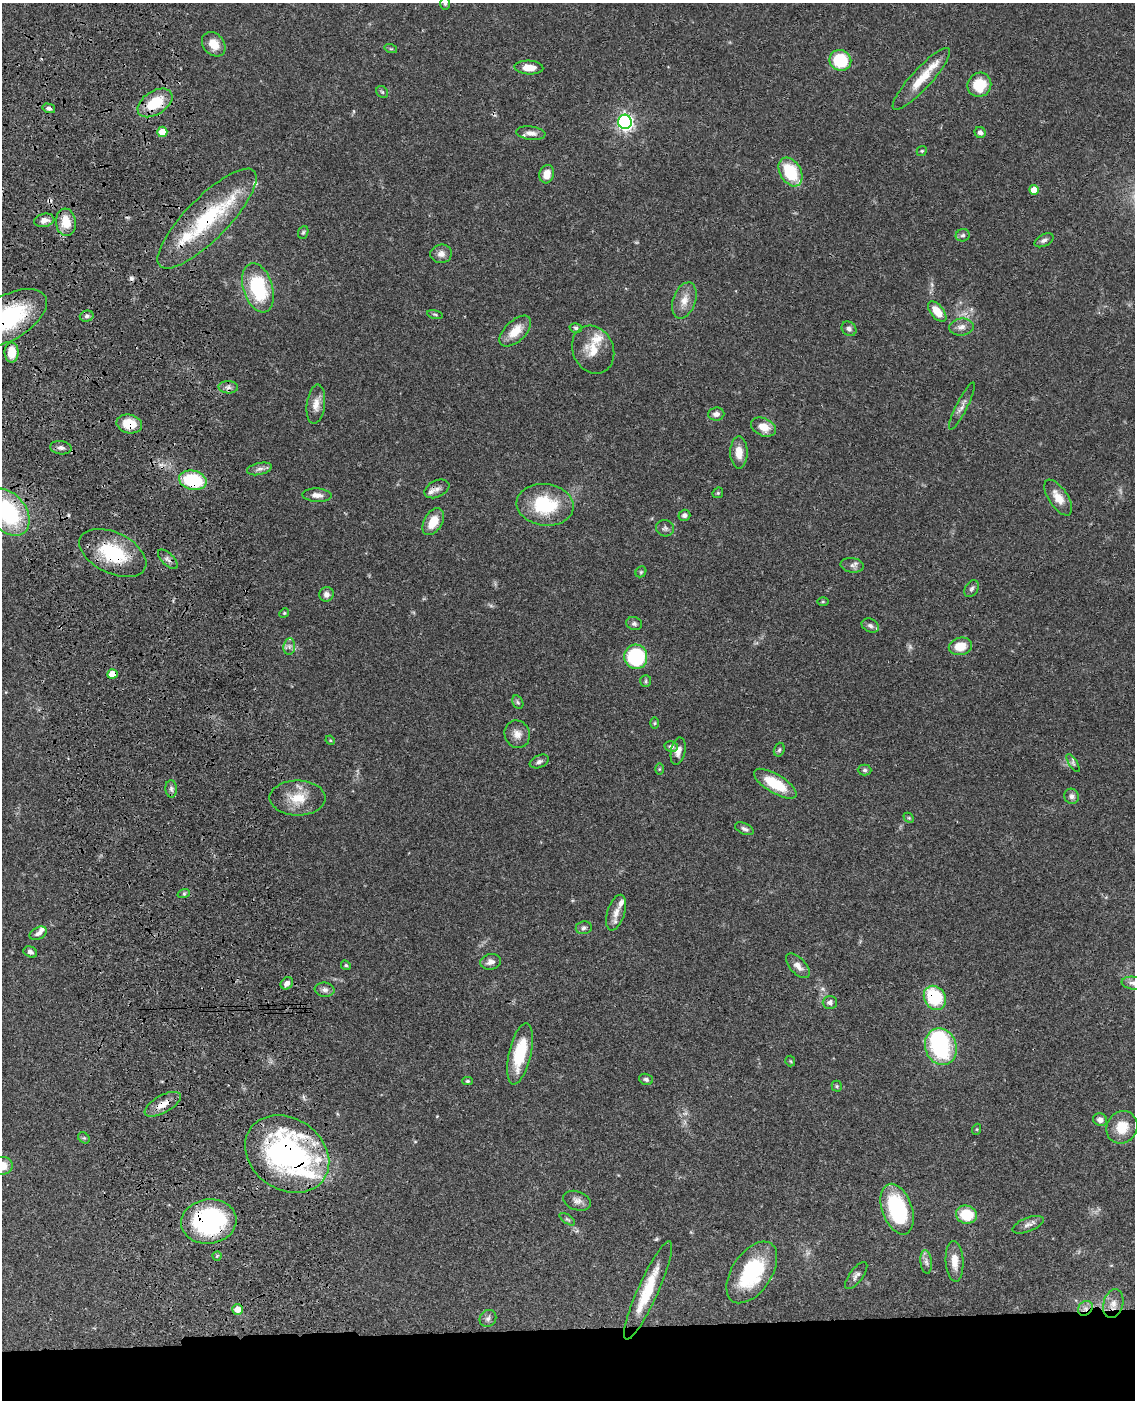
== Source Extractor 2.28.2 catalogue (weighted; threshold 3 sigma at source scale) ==
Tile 11 of 4 x 3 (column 3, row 3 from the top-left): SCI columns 2387-3519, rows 256-1653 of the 4769 x 4604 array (HDU 1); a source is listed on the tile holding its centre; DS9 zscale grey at full resolution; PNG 1137 x 1402 px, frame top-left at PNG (2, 3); each listed source drawn as its Kron ellipse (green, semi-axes under 4 px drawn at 4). Shown black and unused: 5% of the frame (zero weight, under 3 of 4 exposures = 6% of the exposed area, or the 3 px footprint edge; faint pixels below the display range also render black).
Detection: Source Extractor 2.28.2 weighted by HDU 2 'WHT'; one run over the whole footprint, this tile lists its part. Background 0.0444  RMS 0.0028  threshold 0.0126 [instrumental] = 3 sigma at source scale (4.5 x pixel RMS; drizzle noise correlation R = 1.50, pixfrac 1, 0.05/0.05 arcsec/px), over >= 5 px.
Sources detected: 147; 3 too faint to see at this stretch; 1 inside a brighter object's white glare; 3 cosmic-ray / hot-pixel residue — neither listed nor drawn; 10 inside a brighter listed object's ellipse — not listed separately; the other 130 listed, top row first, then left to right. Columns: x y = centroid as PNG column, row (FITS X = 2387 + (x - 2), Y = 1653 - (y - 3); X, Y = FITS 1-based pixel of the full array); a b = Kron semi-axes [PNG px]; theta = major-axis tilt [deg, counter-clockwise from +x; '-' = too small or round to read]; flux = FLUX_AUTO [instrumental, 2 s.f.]
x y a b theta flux
445 3 7 4 -90 0.5
214 44 13 10 -49 3.8
391 49 6 4 -18 0.36
840 60 11 10 - 12
529 67 14 7 -2 3.3
921 79 41 10 47 6.8
979 85 12 11 - 8.1
382 92 6 5 - 0.45
155 103 19 11 33 9.9
49 108 6 4 -14 0.82
625 122 7 7 - 85
162 132 5 5 - 6
980 132 6 5 - 1
531 133 14 6 -7 1.8
922 151 5 4 - 0.37
790 172 15 10 -59 13
547 174 9 7 74 3.2
1034 190 5 5 - 3.2
207 219 67 21 45 24
44 220 10 6 13 1.7
66 222 14 10 -83 5.1
303 232 6 5 - 0.47
963 235 7 6 - 0.68
1044 240 10 6 29 0.96
441 254 11 9 5 1.7
258 288 25 14 -73 19
684 300 19 11 70 3.2
937 311 12 6 -50 4.4
435 314 8 3 -11 0.36
87 316 7 5 16 0.67
7 318 43 22 30 31
961 327 12 8 6 1.6
576 328 6 5 - 0.59
849 329 8 6 -42 0.94
515 331 19 10 44 4.7
593 350 24 20 -65 5.6
12 352 10 7 89 4.8
228 387 10 6 -2 1
316 404 20 9 83 2.8
962 406 26 5 63 1.6
716 414 8 6 6 1.2
129 424 13 9 -12 5.7
763 427 13 8 -24 3.3
61 448 11 6 -7 1.1
739 452 16 8 -90 3.4
259 469 13 6 13 1.2
193 480 14 9 -13 18
437 489 13 8 26 1.4
718 493 6 5 - 0.35
317 495 14 6 -3 1.7
1058 497 20 9 -57 3.6
545 505 28 20 -7 15
8 512 26 18 -52 29
684 515 6 5 - 0.93
433 522 15 9 59 4.9
665 528 9 8 - 0.89
113 553 36 20 -26 16
168 559 12 6 -44 1.1
852 565 11 7 -9 1.2
641 572 6 5 - 0.38
971 589 9 6 57 0.77
326 594 7 7 - 1.2
823 602 6 4 1 0.31
284 613 5 4 - 0.36
634 624 8 6 -15 0.75
870 626 9 6 -24 0.88
289 646 8 5 83 0.92
960 646 12 8 12 4.6
636 657 12 11 - 23
112 674 5 4 - 4
646 681 6 5 - 0.5
518 702 7 5 -59 0.54
655 723 6 4 89 0.33
517 734 14 12 -68 2.5
330 740 5 4 - 0.28
671 746 7 5 -12 0.89
779 750 7 5 73 0.5
678 751 14 7 78 1.8
539 761 10 6 23 0.89
1073 763 10 4 -58 0.72
659 769 6 4 89 0.33
865 770 7 5 0 0.62
775 784 24 9 -31 9.1
171 789 8 6 -88 0.79
1072 796 8 7 - 1.1
298 798 28 17 -1 6.7
909 818 6 4 -43 0.36
744 829 10 5 -25 0.84
184 893 6 4 19 0.45
616 913 18 8 73 2.6
584 928 8 6 8 0.78
38 933 9 6 27 1.1
30 952 7 5 -26 0.98
491 962 10 7 11 1.6
346 965 5 4 - 0.42
798 966 15 8 -47 2
287 983 7 5 43 1.1
1133 983 12 6 -7 1.2
325 990 10 7 -6 1.1
935 998 12 10 -58 15
830 1002 7 6 - 1
941 1047 18 15 -71 26
520 1054 31 11 77 12
790 1061 5 5 - 0.33
646 1079 7 5 -19 0.69
467 1081 5 4 - 0.47
837 1086 5 5 - 0.39
163 1104 20 8 29 3.2
1100 1120 7 6 - 1.6
1122 1127 17 15 60 5.3
977 1129 5 3 - 0.28
84 1138 6 5 - 0.39
287 1154 45 35 -34 71
2 1166 10 9 - 4
577 1201 14 9 -20 1.6
897 1209 26 15 -70 24
967 1215 10 9 - 8.2
567 1219 9 4 -35 0.57
209 1221 28 22 8 38
1028 1225 16 7 21 1.4
217 1256 4 4 - 0.34
954 1261 20 9 -86 3.5
926 1262 12 5 -84 1.1
752 1272 34 19 56 22
856 1276 16 6 53 1.2
648 1290 54 10 66 11
1113 1304 15 9 73 2.4
1085 1308 8 6 45 1.3
238 1309 5 5 - 3.3
488 1318 9 7 49 0.99
Overlapping masked pixels (flux is a lower limit): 14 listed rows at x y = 155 103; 207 219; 44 220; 7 318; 129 424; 193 480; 8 512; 113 553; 112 674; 935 998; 163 1104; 287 1154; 209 1221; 1085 1308
Isophote crosses this tile's border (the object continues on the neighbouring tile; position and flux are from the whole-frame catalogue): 5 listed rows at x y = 445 3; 7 318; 8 512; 1133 983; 2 1166